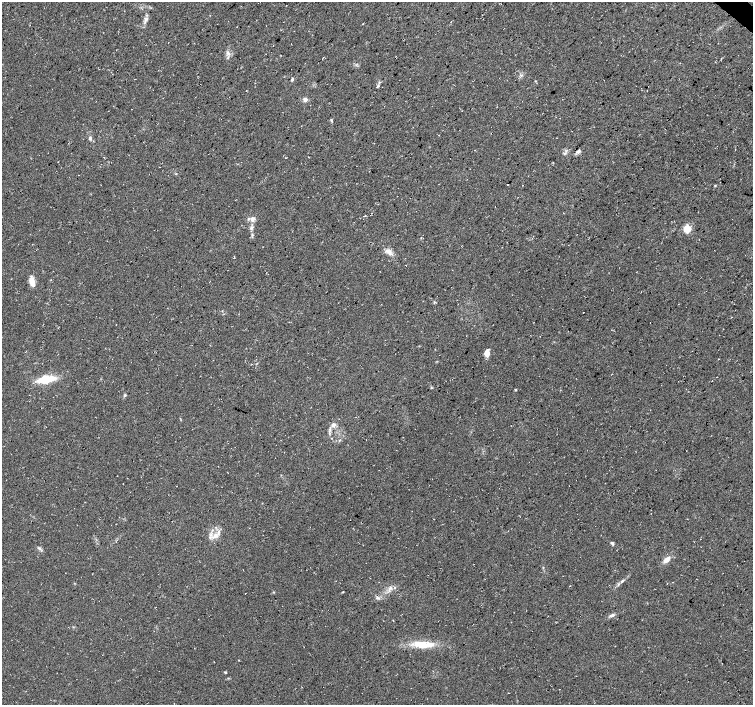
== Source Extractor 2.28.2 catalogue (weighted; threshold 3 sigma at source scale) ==
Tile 10 of 4 x 4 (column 2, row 3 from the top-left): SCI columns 1508-3009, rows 1643-3048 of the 6017 x 6031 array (HDU 1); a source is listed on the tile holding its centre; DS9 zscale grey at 2 x 2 block average (1 PNG px = mean of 2 x 2 image px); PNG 755 x 707 px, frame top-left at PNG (2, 2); no overlay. Shown black and unused: <1% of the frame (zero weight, under 3 of 4 exposures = <1% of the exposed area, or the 3 px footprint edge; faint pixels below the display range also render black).
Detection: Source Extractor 2.28.2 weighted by HDU 2 'WHT'; one run over the whole footprint, this tile lists its part. Background 0.0111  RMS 0.0071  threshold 0.0321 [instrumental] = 3 sigma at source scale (4.5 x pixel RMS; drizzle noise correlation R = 1.50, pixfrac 1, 0.0396/0.0396 arcsec/px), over >= 5 px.
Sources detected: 38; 1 cosmic-ray / hot-pixel residue — not listed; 1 inside a brighter listed object's ellipse — not listed separately; the other 36 listed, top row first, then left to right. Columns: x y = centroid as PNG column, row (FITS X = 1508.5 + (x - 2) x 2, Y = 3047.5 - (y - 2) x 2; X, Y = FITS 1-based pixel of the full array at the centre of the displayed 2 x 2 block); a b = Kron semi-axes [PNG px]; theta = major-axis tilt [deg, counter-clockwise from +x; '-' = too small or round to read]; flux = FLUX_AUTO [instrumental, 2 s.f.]
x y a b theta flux
146 19 7 3 35 4
228 53 6 3 -30 3.6
521 75 4 3 - 2.3
292 79 4 3 - 3.1
378 86 4 3 - 2
305 100 3 3 - 8.6
331 120 4 2 - 1.4
90 138 2 2 - 5.1
577 151 6 3 -4 2.5
176 174 3 2 - 1.2
101 185 2 2 - 0.57
715 185 3 2 - 0.98
252 219 7 5 53 7.1
251 228 5 3 - 3.3
687 229 3 3 - 110
252 235 3 3 - 1.8
389 252 8 5 -57 7.8
32 282 12 6 -74 12
487 354 6 6 - 10
257 363 3 2 - 0.83
46 379 14 5 10 59
431 388 3 3 - 1.3
515 390 2 2 - 2
125 395 5 2 - 1.9
333 425 6 5 - 5.4
176 486 2 2 - 0.48
215 536 9 6 42 11
612 543 6 3 -40 2.9
666 560 8 5 42 10
622 581 4 3 - 2.5
395 588 3 3 - 1.5
343 592 4 2 - 1
378 598 6 3 -24 3
612 615 7 4 20 4.1
423 644 28 9 -3 38
225 672 3 2 - 1.5
Diffuse or blended objects may show on this block-average render without a row.